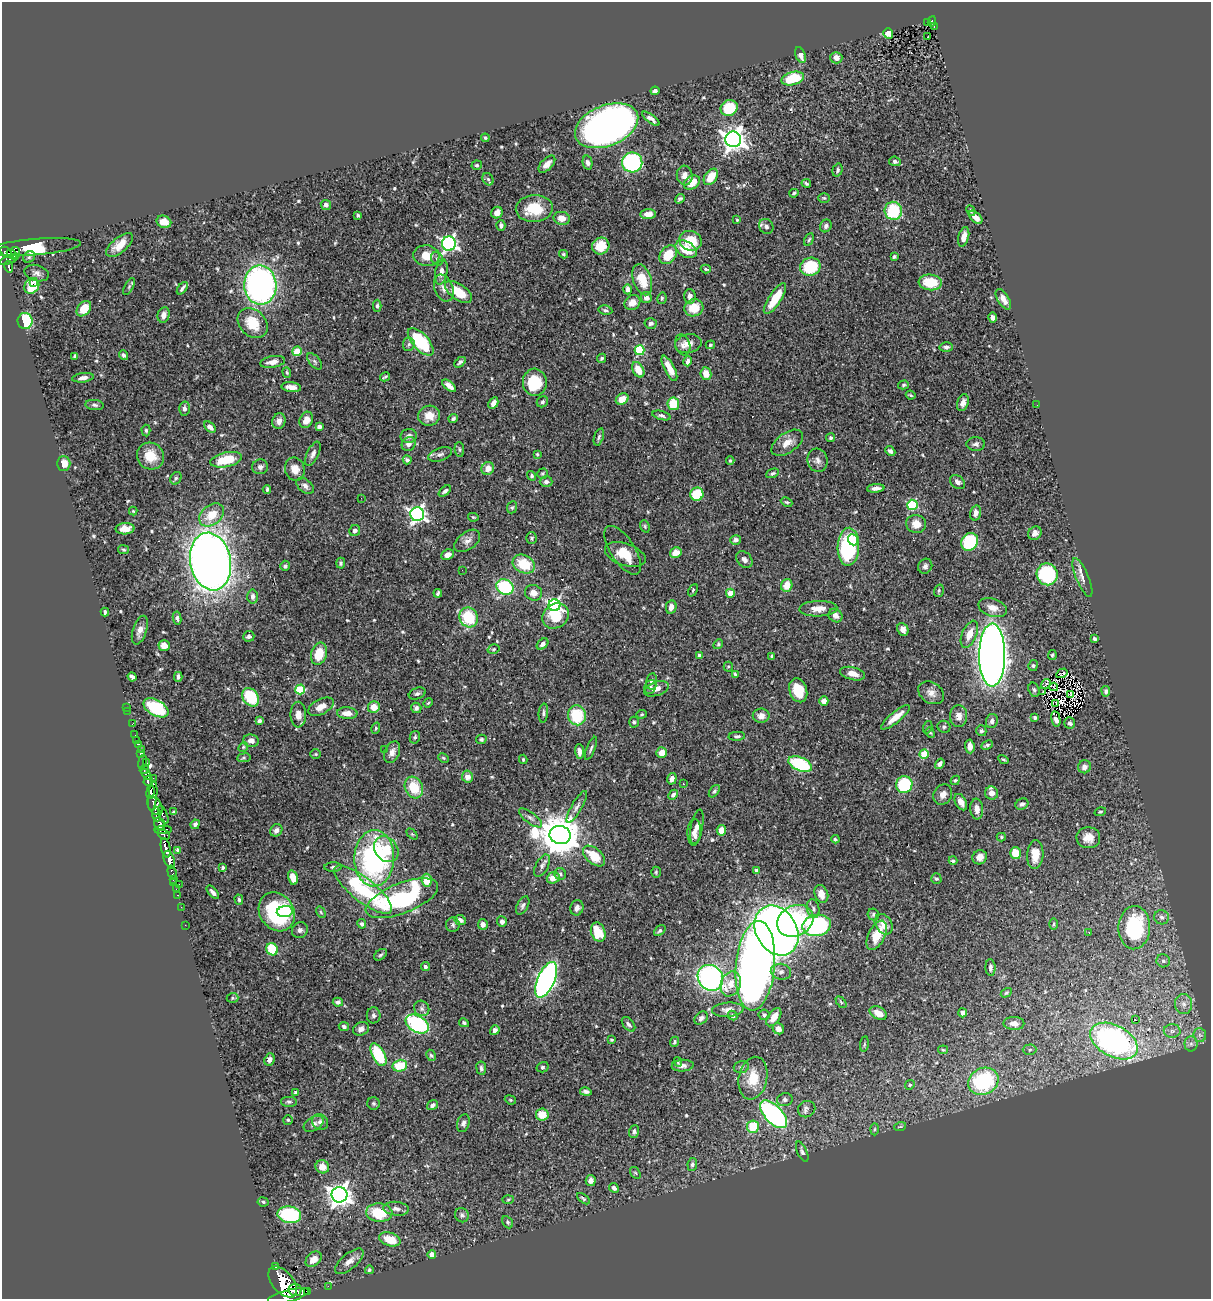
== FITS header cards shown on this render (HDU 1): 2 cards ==
NAXIS1  =                 1209
NAXIS2  =                 1297

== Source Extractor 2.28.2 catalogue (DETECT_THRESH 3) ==
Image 1209 x 1297 px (HDU 1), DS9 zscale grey, 1 PNG px = 1 image px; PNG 1213 x 1301 px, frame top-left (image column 1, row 1297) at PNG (2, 2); each listed source drawn as its Kron ellipse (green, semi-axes under 4 px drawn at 4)
Background 0.735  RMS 0.026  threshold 0.0777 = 3 sigma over >= 5 px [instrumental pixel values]
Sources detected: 578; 2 with non-positive FLUX_AUTO (blend fragments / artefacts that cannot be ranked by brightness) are neither listed nor drawn; of the other 576, the 500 brightest by FLUX_AUTO listed and drawn (76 fainter detections omitted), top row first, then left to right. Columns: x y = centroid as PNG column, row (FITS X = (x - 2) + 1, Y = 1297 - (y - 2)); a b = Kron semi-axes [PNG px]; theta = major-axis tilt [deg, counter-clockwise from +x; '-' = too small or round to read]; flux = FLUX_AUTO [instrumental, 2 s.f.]
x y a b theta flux
932 21 5 4 - 41
927 23 3 2 - 8.4
934 27 4 2 - 3.3
888 33 5 5 - 14
928 37 3 2 - 3.8
800 55 8 5 -66 10
836 58 6 5 - 11
793 78 11 6 16 68
655 91 4 4 - 4.7
729 108 9 7 29 58
651 119 10 4 -37 7.6
607 126 33 20 22 1100
485 138 4 3 - 2.3
733 139 8 8 - 1400
895 161 6 5 - 4.7
632 162 10 10 - 260
588 163 7 4 -77 5.4
547 164 10 5 46 11
477 165 5 4 - 2.9
838 170 6 4 74 3.7
685 175 10 8 -83 11
711 177 9 6 54 32
488 179 6 5 - 3.6
692 183 9 6 34 32
806 183 5 3 - 3.2
794 193 4 3 - 2.5
824 198 6 5 - 2.5
680 199 5 3 - 3.6
326 205 5 5 - 5.2
534 208 18 13 3 57
971 210 6 4 -64 2.6
893 211 9 8 - 84
497 213 6 5 - 11
648 214 7 5 7 9.6
358 215 4 4 - 2.3
975 217 8 5 -43 13
562 218 8 6 -11 16
737 220 4 3 - 2.2
164 222 7 6 - 16
501 225 5 4 - 4.9
766 226 8 7 - 6.8
826 226 6 5 - 5.6
964 237 10 5 74 13
809 239 7 3 63 2.3
691 241 11 9 -18 39
449 244 7 7 - 480
120 245 16 7 40 22
601 246 9 8 - 31
35 247 46 8 5 120
686 249 11 7 -31 38
6 252 6 4 -33 360
15 253 6 4 -78 230
12 254 6 3 -46 180
563 254 4 3 - 2.3
668 255 10 7 51 43
426 256 13 10 -5 26
29 257 6 5 - 3.2
894 257 4 3 - 2.8
437 259 7 6 - 4.5
9 260 10 4 22 190
9 267 6 3 -81 150
810 267 10 9 - 92
706 269 5 4 - 2.8
441 272 13 6 80 11
37 273 12 8 -16 7
642 280 16 9 -71 35
33 282 3 3 - 25
930 282 11 8 -5 47
260 285 19 16 -87 550
32 286 8 7 - 45
129 287 9 4 64 3.2
182 288 7 3 53 4.4
444 288 14 9 -68 12
628 289 5 4 - 8.1
458 292 15 7 -36 44
690 296 7 5 -88 7.9
646 298 6 5 - 9
662 298 6 4 77 2.9
775 299 18 6 57 46
1003 299 11 5 -59 13
632 303 8 7 - 14
377 306 6 4 88 3.4
694 308 9 8 - 32
84 309 9 6 49 31
605 310 7 4 -10 3.4
164 315 8 6 76 9.1
992 317 5 3 - 4.7
25 321 8 7 - 150
253 323 17 13 -44 44
651 323 6 5 - 4.9
421 342 17 8 -48 110
409 344 7 6 - 4.2
688 344 13 9 12 16
683 345 11 7 -73 8.2
710 345 5 4 - 2.5
946 347 6 4 -4 4.7
640 350 5 5 - 100
297 351 5 4 - 53
124 355 5 4 - 4.3
75 356 4 4 - 3.7
602 358 5 4 - 2.9
315 361 10 5 -49 4.3
688 361 5 4 - 7.8
273 362 13 5 10 12
460 362 6 4 41 3.9
669 368 14 5 -63 22
638 370 8 5 -62 26
287 372 5 4 - 2.2
706 374 6 5 - 20
385 377 5 2 - 2.5
83 378 11 4 7 8.7
535 382 13 12 - 80
903 385 5 4 - 2.6
449 386 8 4 -40 11
291 387 10 5 -6 10
911 395 5 3 - 2.2
622 399 6 5 - 20
542 402 6 5 - 3.5
493 403 6 4 61 11
963 403 9 5 72 8.4
673 404 6 6 - 55
95 405 9 5 -7 4.3
1037 405 2 2 - 2.1
184 409 7 5 -88 5.1
661 415 9 4 -14 4.8
429 416 11 10 - 22
453 418 5 4 - 3
306 420 8 6 65 15
279 421 8 6 77 8.9
319 426 4 3 - 7.4
210 427 7 4 -41 9.4
146 430 6 4 -86 2.6
409 436 8 7 - 6.8
599 437 9 4 72 3.9
830 438 4 4 - 3.2
787 443 18 10 35 19
409 444 7 6 - 9.1
976 444 9 6 0 5.6
459 449 7 4 -84 3.2
890 451 5 4 - 4.6
313 454 13 6 65 7.3
440 454 12 6 19 7
537 454 3 3 - 2.3
150 456 14 13 - 33
226 460 16 7 13 56
407 460 4 4 - 5
818 460 12 10 -74 9.4
730 461 4 4 - 2.7
64 463 7 7 - 21
260 467 8 7 - 7
488 468 6 6 - 17
295 469 12 9 -72 18
772 473 7 4 23 3.3
543 474 5 5 - 2.5
532 476 5 4 - 4
176 478 6 5 - 3.2
546 482 6 5 - 5.1
957 482 8 6 -40 9.1
305 486 10 6 -41 6.9
876 488 9 4 4 7.4
267 489 4 3 - 2.9
445 491 7 4 39 3.8
697 494 7 6 - 65
361 498 2 2 - 2.1
787 502 6 4 -25 2.6
912 505 5 5 - 150
512 507 6 5 - 2.9
133 511 4 4 - 2.1
976 513 8 5 77 10
417 514 7 7 - 590
212 515 14 9 38 38
473 517 5 4 - 2.1
916 524 10 9 - 18
645 526 6 4 -71 2.6
125 529 9 5 3 17
355 530 5 5 - 5.8
1035 533 7 6 - 8.8
532 538 6 5 - 2.9
736 540 5 4 - 5.8
853 540 6 5 - 52
467 541 14 8 36 11
970 542 9 8 - 140
848 547 19 11 87 160
124 550 5 3 - 2.3
623 550 28 12 -57 25
676 553 6 5 - 18
625 554 21 11 -19 34
447 555 6 5 - 12
744 559 9 7 -47 7.2
210 562 29 20 -79 2000
341 563 5 4 - 3.2
524 564 11 9 -26 52
285 566 5 5 - 5
925 566 8 6 56 5.4
462 570 2 2 - 3.6
1047 574 11 10 - 150
1082 578 21 6 -67 12
787 585 6 5 - 22
505 587 9 7 -30 120
693 590 7 4 65 2.2
939 591 6 4 72 2.4
438 593 4 3 - 3
534 593 8 7 - 12
730 593 4 4 - 34
253 597 7 5 -84 7.7
554 605 6 6 - 370
671 607 7 5 78 10
993 608 15 9 -18 16
818 609 19 7 2 19
105 612 4 3 - 3.1
835 615 7 6 - 9
556 616 14 12 37 58
468 617 10 9 - 76
177 618 6 4 -82 4.2
903 629 7 5 -64 8.8
140 630 15 7 72 12
969 634 14 7 67 22
249 636 5 5 - 5.9
1094 639 4 3 - 3.5
543 644 6 4 42 6
718 644 5 4 - 2.3
164 646 5 5 - 13
494 649 6 4 17 2.5
319 654 11 8 73 38
700 655 4 3 - 6.4
992 655 31 13 89 2400
1052 655 5 4 - 2.8
772 656 4 3 - 3.1
1033 665 5 5 - 3.1
728 667 5 4 - 2.4
1062 673 6 4 31 7.4
735 674 4 3 - 2.4
853 674 13 6 -13 15
132 677 5 4 - 4.9
178 677 5 3 - 4.5
652 681 8 5 82 7.1
1046 684 5 2 - 3.4
650 687 7 5 63 4.8
1054 687 4 3 - 2.8
300 689 5 5 - 94
656 689 13 7 19 14
798 690 12 8 -72 47
1034 690 7 5 -72 3.6
1043 691 4 3 - 3.5
1106 691 5 4 - 3.8
931 693 14 10 -33 13
417 694 9 5 21 4.5
1071 694 4 2 - 2.5
251 697 10 7 -55 77
824 701 5 4 - 12
428 703 5 3 - 2.2
1056 703 3 2 - 2.8
127 707 2 2 - 7
321 707 14 7 26 16
374 707 6 6 - 20
156 708 14 8 -29 110
416 708 5 5 - 4.6
128 711 2 2 - 9.2
347 713 10 6 -4 16
543 713 9 4 85 4.5
642 714 5 4 - 2.1
298 715 13 7 -89 15
577 715 10 9 - 83
761 716 8 7 - 12
959 716 11 8 89 12
895 717 18 5 39 22
1035 717 3 3 - 4.1
1056 719 8 4 -80 7.5
259 721 4 4 - 4.3
992 721 7 6 - 5.5
634 722 5 5 - 3
1070 723 6 5 - 3.6
132 724 3 2 - 5.8
928 727 6 4 73 2.7
944 727 6 6 - 3.8
376 728 6 4 72 2.2
981 731 5 5 - 4
930 733 5 4 - 2.3
135 735 2 2 - 9
737 736 8 4 4 3.7
415 737 6 5 - 3.3
481 739 5 4 - 3.2
136 741 4 2 - 16
251 741 7 6 - 9.5
138 744 3 3 - 70
987 745 6 3 27 3.8
970 746 7 4 -85 12
243 747 5 4 - 2.5
591 748 12 3 67 3.9
141 749 2 2 - 8.5
384 750 3 2 - 2.9
579 751 7 4 -85 9.4
392 752 11 7 65 9.5
662 753 5 5 - 16
140 754 3 3 - 110
316 754 5 4 - 2.3
924 754 4 4 - 63
244 758 7 3 8 2.6
443 758 5 3 - 2.2
523 759 5 3 - 2.4
1003 760 5 2 - 2.2
142 762 7 3 80 170
146 762 3 2 - 51
800 764 12 6 -22 150
940 764 6 4 56 6.1
1084 767 6 6 - 7.7
144 770 5 3 - 380
146 775 6 4 -54 530
467 776 6 5 - 13
153 778 2 2 - 8.7
672 779 6 4 74 9.4
955 780 5 3 - 2.4
148 781 5 3 - 620
683 784 3 2 - 4.2
904 785 8 8 - 130
414 787 11 8 -64 46
714 791 7 4 52 3.4
151 792 7 3 81 710
992 793 6 6 - 11
943 794 11 9 62 11
673 795 5 4 - 5.3
153 796 15 4 83 1200
961 802 9 5 -62 10
1022 804 7 5 28 4.4
155 806 10 6 -58 660
577 807 18 5 60 8.4
977 809 10 6 -85 13
173 812 4 3 - 2.1
1100 812 6 4 17 2.3
156 814 7 3 -85 340
163 815 10 3 -68 120
530 818 14 5 -38 6.8
160 824 7 5 -74 770
195 824 5 4 - 4.9
697 827 17 6 79 11
163 830 8 3 3 430
276 830 6 5 - 6.1
721 830 5 4 - 19
694 832 13 7 87 10
164 834 6 4 -30 330
412 834 6 4 -44 2.3
560 835 10 9 - 6500
1001 837 4 4 - 2.4
1088 838 12 10 -4 20
835 839 4 3 - 2.8
166 848 10 4 -78 1200
386 849 14 11 -51 33
178 850 4 4 - 5.8
1016 853 6 5 - 35
1035 855 14 8 85 25
594 856 13 7 -41 43
980 857 7 6 - 13
374 858 28 20 89 330
169 860 9 5 -71 1100
953 861 4 3 - 3.5
542 866 12 6 61 6.6
223 867 4 3 - 3
333 867 8 4 2 3.7
757 871 4 4 - 6.1
172 872 6 3 -73 59
656 872 5 4 - 2.6
560 874 6 5 - 3.1
293 878 7 5 -75 21
553 878 6 5 - 20
173 879 3 3 - 27
936 879 5 5 - 3.4
427 880 6 5 - 28
174 883 3 2 - 15
179 884 2 2 - 33
176 889 2 2 - 12
363 890 36 12 -39 150
213 892 8 4 -49 5.9
821 894 9 6 -69 15
178 895 3 2 - 18
402 898 38 15 21 260
239 900 5 4 - 2.7
523 905 10 5 62 4.6
181 907 2 2 - 6.6
577 908 8 6 70 7
813 909 9 6 -81 6.2
277 912 20 17 -57 170
285 912 8 5 5 28
321 912 6 4 -59 2.2
873 915 6 5 - 3.5
1162 917 7 7 - 6.1
460 920 6 5 - 6.4
795 921 19 15 29 100
502 922 5 5 - 6
362 924 5 4 - 4.5
483 924 5 5 - 7
884 924 11 8 -58 19
1054 924 5 3 - 2.2
185 925 2 2 - 3.6
453 925 7 7 - 4.2
817 925 14 10 10 270
1134 928 21 16 87 160
300 930 8 7 - 6.4
660 931 7 4 41 3.3
776 931 26 20 -59 1800
598 932 10 7 -70 43
1089 933 3 2 - 2.7
877 935 15 8 64 39
272 949 6 5 - 66
381 955 7 5 38 3.4
1163 961 7 6 - 4.7
425 966 4 4 - 5.5
755 966 45 19 85 1200
990 967 8 5 -86 6.5
781 972 10 8 -9 8.1
710 978 13 12 - 450
546 980 19 8 66 660
731 984 13 10 68 21
1006 993 6 4 30 2.2
232 998 6 5 - 2.7
338 1002 5 4 - 5
841 1002 6 4 -46 2.3
1184 1004 10 8 -86 11
422 1008 8 7 - 6.6
728 1010 16 7 4 13
878 1013 9 6 -26 18
962 1013 4 4 - 5.8
374 1015 8 7 - 5.4
764 1015 5 5 - 4.5
733 1016 5 4 - 3
774 1017 10 6 56 16
701 1018 7 5 45 5.5
1136 1020 3 2 - 20
464 1023 5 4 - 3.3
1014 1023 10 6 -2 11
417 1024 12 8 -31 180
628 1024 8 5 -50 4.8
344 1026 5 4 - 4.6
361 1029 8 6 25 7.7
778 1029 6 5 - 7.8
495 1030 5 4 - 6.9
1172 1031 8 6 -1 7.3
1200 1035 7 6 - 5.2
612 1040 4 3 - 2.2
1114 1041 26 15 -28 480
674 1042 5 4 - 3.2
864 1044 8 4 82 2.4
1191 1044 8 6 90 5.8
943 1050 5 4 - 2.2
1030 1050 7 5 2 3.6
378 1055 12 6 -62 91
431 1055 6 4 -61 2.5
269 1060 6 5 - 6.2
678 1062 5 3 - 2.2
400 1066 7 5 13 50
683 1066 11 6 5 6.9
542 1067 6 5 - 3.1
741 1067 8 5 15 3.5
481 1068 6 5 - 3.9
753 1078 21 14 79 40
983 1081 16 13 28 180
910 1085 5 4 - 2.3
296 1092 4 4 - 10
586 1092 6 4 -11 4.9
510 1100 6 4 -21 2.1
785 1100 8 6 14 4.6
289 1102 8 5 -1 3.7
373 1103 6 6 - 3.1
432 1105 6 4 36 5.5
807 1109 9 8 - 8.1
773 1114 17 8 -45 350
542 1115 6 6 - 27
288 1120 5 4 - 2.4
320 1122 8 7 - 7.2
463 1123 9 6 71 5.5
314 1124 11 6 31 7.4
753 1127 6 6 - 46
900 1127 6 3 19 2.1
875 1129 6 4 88 3
634 1131 6 5 - 5.3
802 1152 11 5 -66 4.6
692 1164 6 5 - 4.3
322 1167 7 6 - 19
635 1173 6 4 -57 3
591 1180 5 5 - 8.9
614 1188 5 4 - 6.3
339 1195 8 8 - 1400
583 1199 7 4 -37 2.7
508 1200 6 4 2 2.1
263 1202 5 4 - 2.9
396 1209 13 7 -6 7.9
379 1213 13 9 -3 67
289 1215 12 8 -10 150
462 1215 7 6 - 4.1
508 1222 6 4 -61 3
390 1239 11 6 -17 35
432 1255 4 4 - 19
314 1259 9 6 41 18
349 1261 17 7 40 14
275 1267 3 3 - 21
369 1270 4 4 - 4.1
283 1282 18 10 -49 4000
328 1286 2 2 - 9.5
295 1290 6 6 - 730
307 1291 3 2 - 19
289 1296 21 5 14 2600
At the frame edge (FLAGS 8, measured only in part): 1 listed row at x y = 289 1296
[76 fainter detections neither listed nor drawn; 2 non-positive-flux detections neither listed nor drawn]